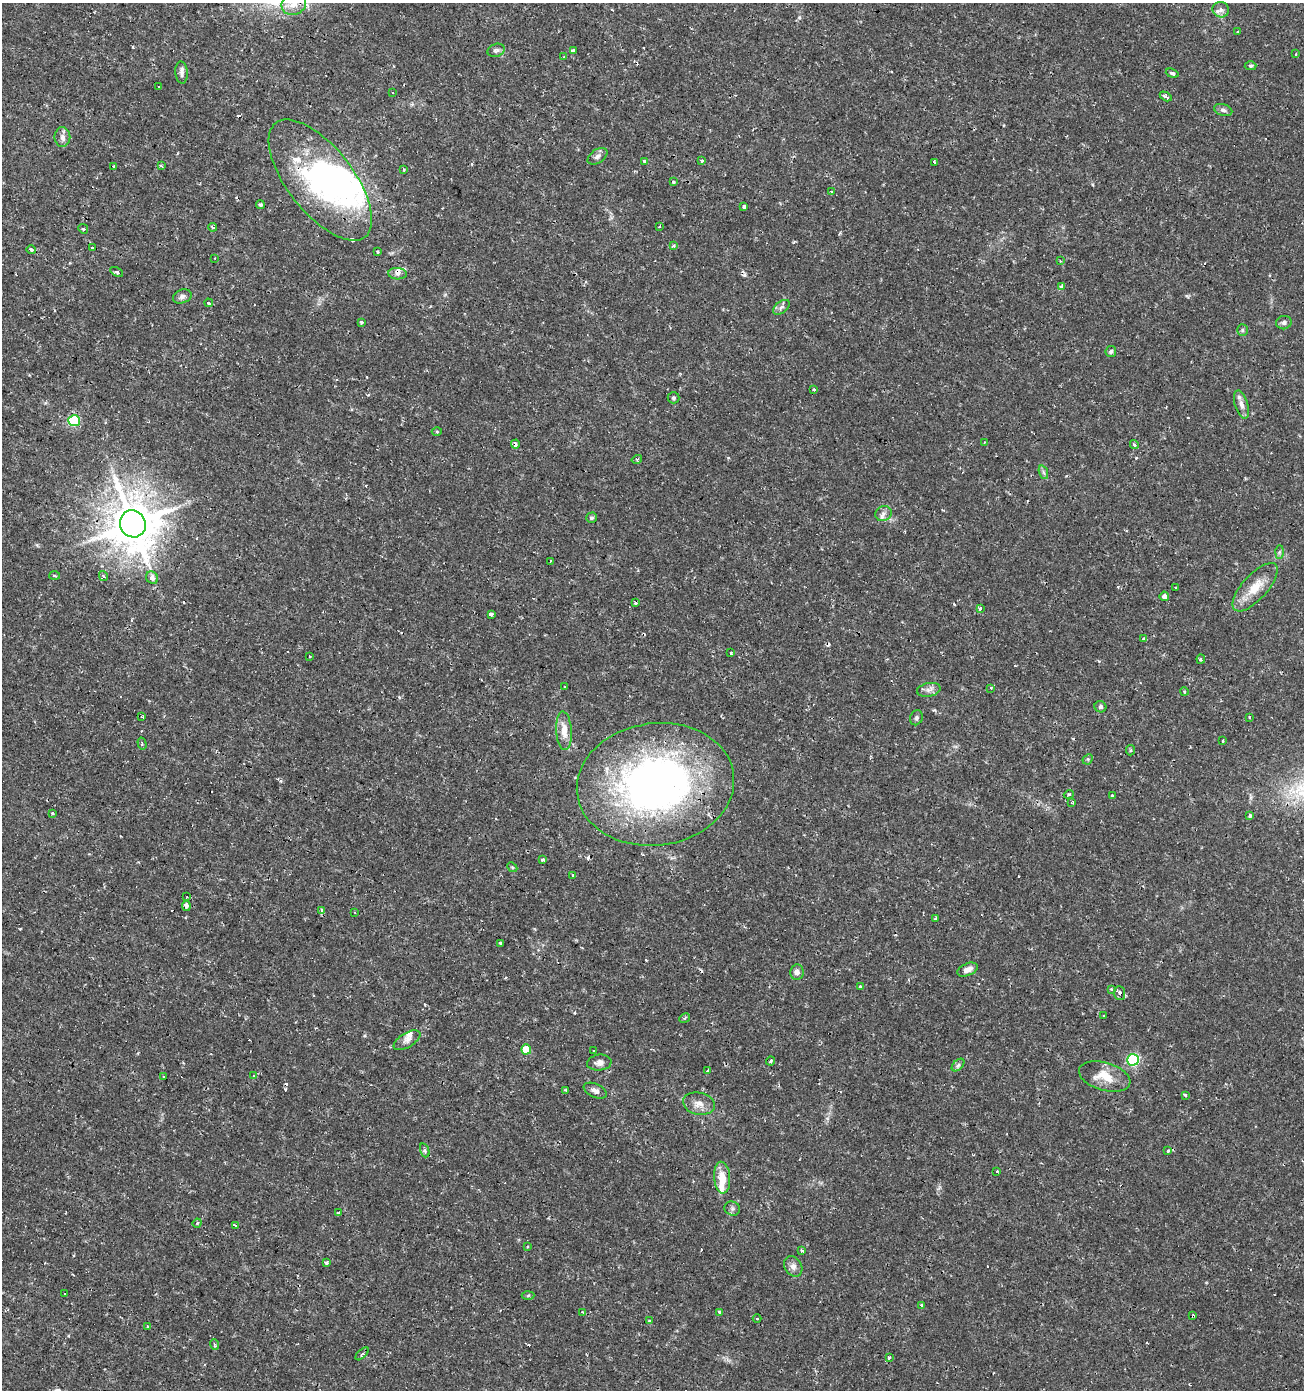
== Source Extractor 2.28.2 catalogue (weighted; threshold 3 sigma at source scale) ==
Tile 11 of 4 x 4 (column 3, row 3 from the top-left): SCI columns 2878-4179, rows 1389-2776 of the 5688 x 5556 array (HDU 1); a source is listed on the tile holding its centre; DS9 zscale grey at full resolution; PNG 1306 x 1392 px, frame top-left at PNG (2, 3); each listed source drawn as its Kron ellipse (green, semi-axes under 4 px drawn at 4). Shown black and unused: <1% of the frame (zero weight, under 2 of 3 exposures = <1% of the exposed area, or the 3 px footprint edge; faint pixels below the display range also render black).
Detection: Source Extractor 2.28.2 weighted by HDU 2 'WHT'; one run over the whole footprint, this tile lists its part. Background 0.0153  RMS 0.0019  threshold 0.00852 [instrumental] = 3 sigma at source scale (4.5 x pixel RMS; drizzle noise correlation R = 1.50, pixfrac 1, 0.0396/0.0396 arcsec/px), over >= 5 px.
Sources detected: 191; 3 inside a brighter object's white glare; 36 cosmic-ray / hot-pixel residue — neither listed nor drawn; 4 inside a brighter listed object's ellipse — not listed separately; the other 148 listed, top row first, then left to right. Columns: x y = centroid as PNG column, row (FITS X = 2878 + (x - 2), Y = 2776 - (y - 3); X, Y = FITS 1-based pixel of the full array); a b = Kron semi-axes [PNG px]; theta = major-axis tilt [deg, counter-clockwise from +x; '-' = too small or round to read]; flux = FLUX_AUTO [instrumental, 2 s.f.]
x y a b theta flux
294 4 12 10 19 2.1
1221 10 8 7 - 0.77
1237 32 3 3 - 0.29
496 50 9 6 18 0.52
573 51 4 3 - 1.7
1296 54 3 2 - 0.2
564 57 3 3 - 0.26
1251 66 6 4 3 0.31
182 72 11 6 -85 0.77
1172 73 6 4 -21 0.56
159 87 3 3 - 0.69
392 93 3 3 - 0.66
1166 96 6 3 -28 1.5
1223 110 9 5 -16 0.55
62 137 10 8 -90 0.93
597 156 11 7 35 0.76
644 161 3 3 - 0.75
702 161 4 3 - 0.52
934 162 3 3 - 1.2
114 166 3 3 - 1.6
162 166 3 3 - 0.37
404 169 3 3 - 0.21
320 180 72 33 -52 36
673 182 3 3 - 0.28
832 192 3 3 - 0.31
260 205 4 4 - 0.37
744 207 4 3 - 0.95
213 227 4 3 - 0.66
659 227 3 3 - 0.37
83 229 5 4 - 0.25
673 246 3 3 - 0.95
92 248 3 3 - 0.58
31 250 5 3 - 0.91
378 252 3 3 - 0.29
215 258 3 2 - 0.13
1060 261 3 3 - 0.29
117 272 7 4 -27 0.32
397 274 9 6 -5 0.88
1061 287 3 3 - 0.66
182 296 9 6 20 0.68
209 303 4 3 - 2.7
781 307 10 5 38 0.61
361 322 4 3 - 0.43
1284 323 8 6 17 0.58
1242 330 6 5 - 0.31
1111 352 5 5 - 0.36
814 390 3 3 - 1.2
673 398 6 5 - 0.38
1241 404 14 6 -72 1.1
74 421 6 5 - 13
437 432 5 3 - 0.21
984 442 2 2 - 0.13
515 444 4 4 - 0.8
1134 444 5 4 - 0.35
637 459 5 3 - 0.27
1043 472 7 4 -71 0.41
883 514 8 7 - 0.8
592 518 5 5 - 0.37
133 524 14 13 - 870
1279 552 7 4 89 0.37
550 561 3 2 - 0.2
55 575 5 3 - 0.25
103 576 5 3 - 0.27
152 578 6 5 - 1.1
1175 587 3 2 - 0.3
1255 587 30 12 48 3.9
1164 596 4 4 - 1
636 603 3 3 - 0.26
980 609 3 3 - 4.1
491 614 4 3 - 4.6
1144 639 3 3 - 0.27
731 653 4 3 - 0.2
310 656 3 3 - 0.36
1201 659 4 4 - 0.27
565 687 3 2 - 0.29
991 688 3 3 - 0.39
929 690 12 6 11 0.94
1184 692 4 4 - 0.22
1100 707 6 5 - 0.44
142 717 4 2 - 0.2
1249 717 4 2 - 0.14
916 718 7 6 - 0.43
564 731 19 8 -86 2.5
1222 741 3 3 - 0.71
142 744 6 2 -75 0.23
1131 750 5 4 - 0.27
1088 759 6 4 45 0.28
655 784 79 61 8 95
1069 794 5 3 - 0.21
1112 796 4 3 - 0.52
1072 803 4 2 - 0.18
52 813 3 3 - 0.2
1250 815 3 3 - 0.67
543 860 4 3 - 1.1
512 867 5 4 - 0.24
573 876 3 2 - 0.46
187 897 3 3 - 0.17
186 906 5 4 - 1
322 911 3 3 - 1.1
355 912 3 2 - 0.17
936 918 3 3 - 0.6
500 943 3 3 - 0.57
968 970 11 6 24 1.2
797 972 8 6 81 0.74
860 987 3 3 - 0.63
1112 989 4 3 - 0.41
1120 993 7 5 -87 0.56
1103 1015 3 2 - 0.25
685 1018 5 4 - 0.31
407 1040 15 7 31 1.1
526 1049 5 5 - 5.4
593 1051 3 3 - 0.79
1133 1060 6 6 - 23
770 1061 4 3 - 0.61
599 1063 12 8 5 0.99
958 1065 7 4 46 0.43
708 1071 4 3 - 0.7
164 1076 4 2 - 0.13
254 1076 3 3 - 0.2
1105 1076 26 14 -16 4
566 1090 4 3 - 0.22
595 1091 12 6 -25 0.86
1185 1095 4 3 - 0.33
699 1104 16 11 -11 1.7
425 1150 7 4 -71 0.41
1168 1151 3 3 - 1.1
997 1172 3 3 - 0.41
722 1178 16 8 -86 2.8
732 1209 8 7 - 0.5
338 1213 3 3 - 0.22
197 1223 4 4 - 0.28
235 1225 4 3 - 0.74
527 1247 3 3 - 0.18
802 1251 3 3 - 0.32
326 1263 3 3 - 0.44
793 1266 11 8 -56 0.97
65 1293 3 3 - 2.1
528 1295 6 4 3 0.26
921 1306 3 3 - 0.79
583 1312 4 3 - 0.19
719 1312 3 3 - 0.74
1193 1316 3 2 - 0.29
757 1319 4 3 - 0.26
649 1321 4 3 - 0.29
148 1327 4 3 - 0.61
214 1344 6 4 -69 0.36
362 1354 8 3 43 0.39
889 1357 4 3 - 0.38
Overlapping masked pixels (flux is a lower limit): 4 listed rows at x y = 320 180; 515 444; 133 524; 1193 1316
Isophote crosses this tile's border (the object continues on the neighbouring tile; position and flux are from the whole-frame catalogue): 1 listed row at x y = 294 4
Unlisted compact peaks at least as high as the median listed source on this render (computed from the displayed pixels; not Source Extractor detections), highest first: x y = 799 17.